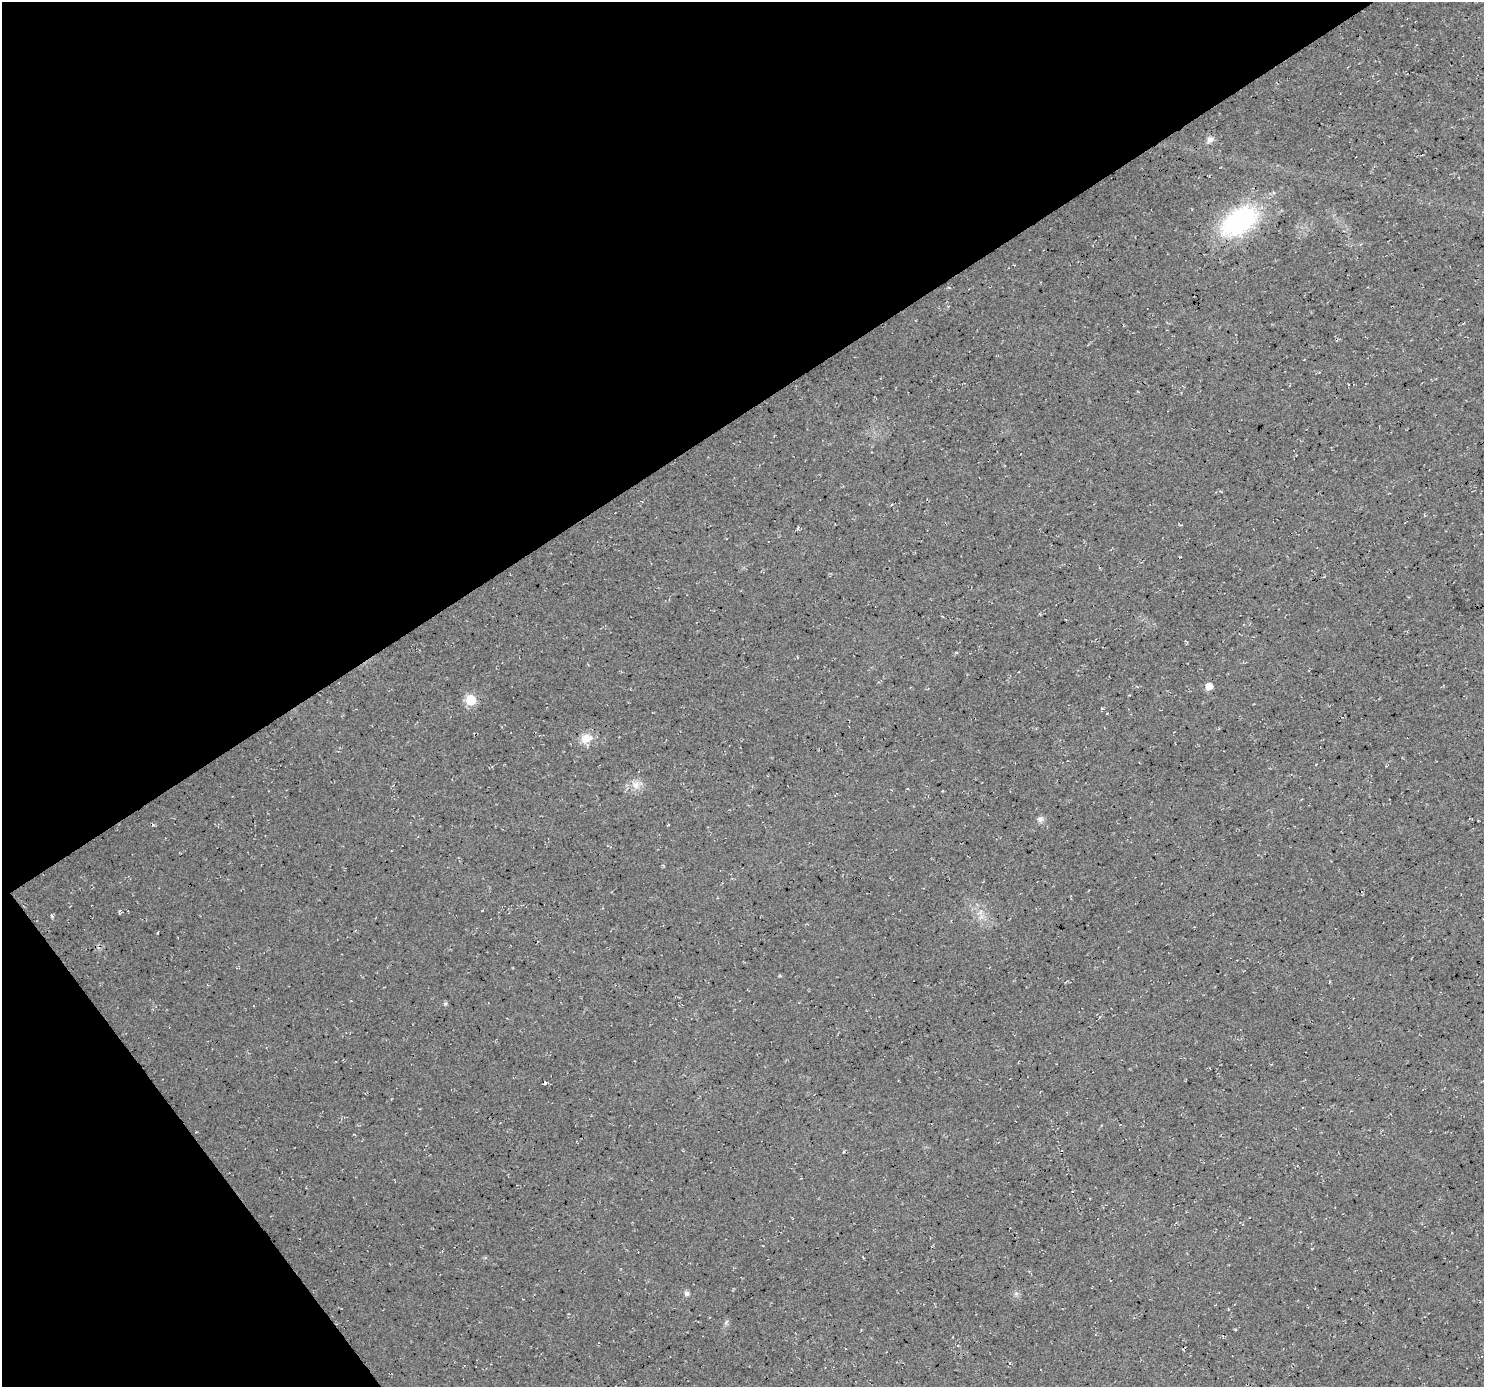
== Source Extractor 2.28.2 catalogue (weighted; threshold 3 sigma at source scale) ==
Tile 5 of 4 x 4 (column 1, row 2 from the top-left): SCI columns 6-1487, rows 2960-4344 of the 5932 x 5855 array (HDU 1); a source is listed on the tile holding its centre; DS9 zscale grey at full resolution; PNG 1486 x 1389 px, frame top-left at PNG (2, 2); no overlay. Shown black and unused: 35% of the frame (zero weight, under 3 of 4 exposures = <1% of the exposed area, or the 3 px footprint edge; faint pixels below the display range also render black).
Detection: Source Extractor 2.28.2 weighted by HDU 2 'WHT'; one run over the whole footprint, this tile lists its part. Background 0.0207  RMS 0.0059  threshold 0.0267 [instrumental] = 3 sigma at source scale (4.5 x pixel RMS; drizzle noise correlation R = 1.50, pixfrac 1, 0.0396/0.0396 arcsec/px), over >= 5 px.
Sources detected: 19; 3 cosmic-ray / hot-pixel residue — not listed; the other 16 listed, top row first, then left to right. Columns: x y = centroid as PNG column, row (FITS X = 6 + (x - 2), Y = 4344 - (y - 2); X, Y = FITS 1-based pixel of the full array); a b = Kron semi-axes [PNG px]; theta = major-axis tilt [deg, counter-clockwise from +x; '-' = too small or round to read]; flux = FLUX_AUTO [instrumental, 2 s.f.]
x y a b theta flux
1210 140 10 7 36 2.5
1239 221 38 22 35 85
1361 244 4 3 - 0.55
1209 686 5 5 - 7.6
471 700 6 6 - 34
586 738 15 12 66 6.5
636 785 12 8 -65 4.2
1040 819 8 7 - 2.1
668 825 4 2 - 0.54
445 1004 6 4 19 0.76
545 1083 4 3 - 2.8
1312 1249 3 2 - 0.44
687 1293 7 6 - 1.6
1016 1294 6 4 20 1.1
726 1322 8 3 59 1
1009 1363 4 3 - 0.57
Overlapping masked pixels (flux is a lower limit): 1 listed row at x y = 545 1083